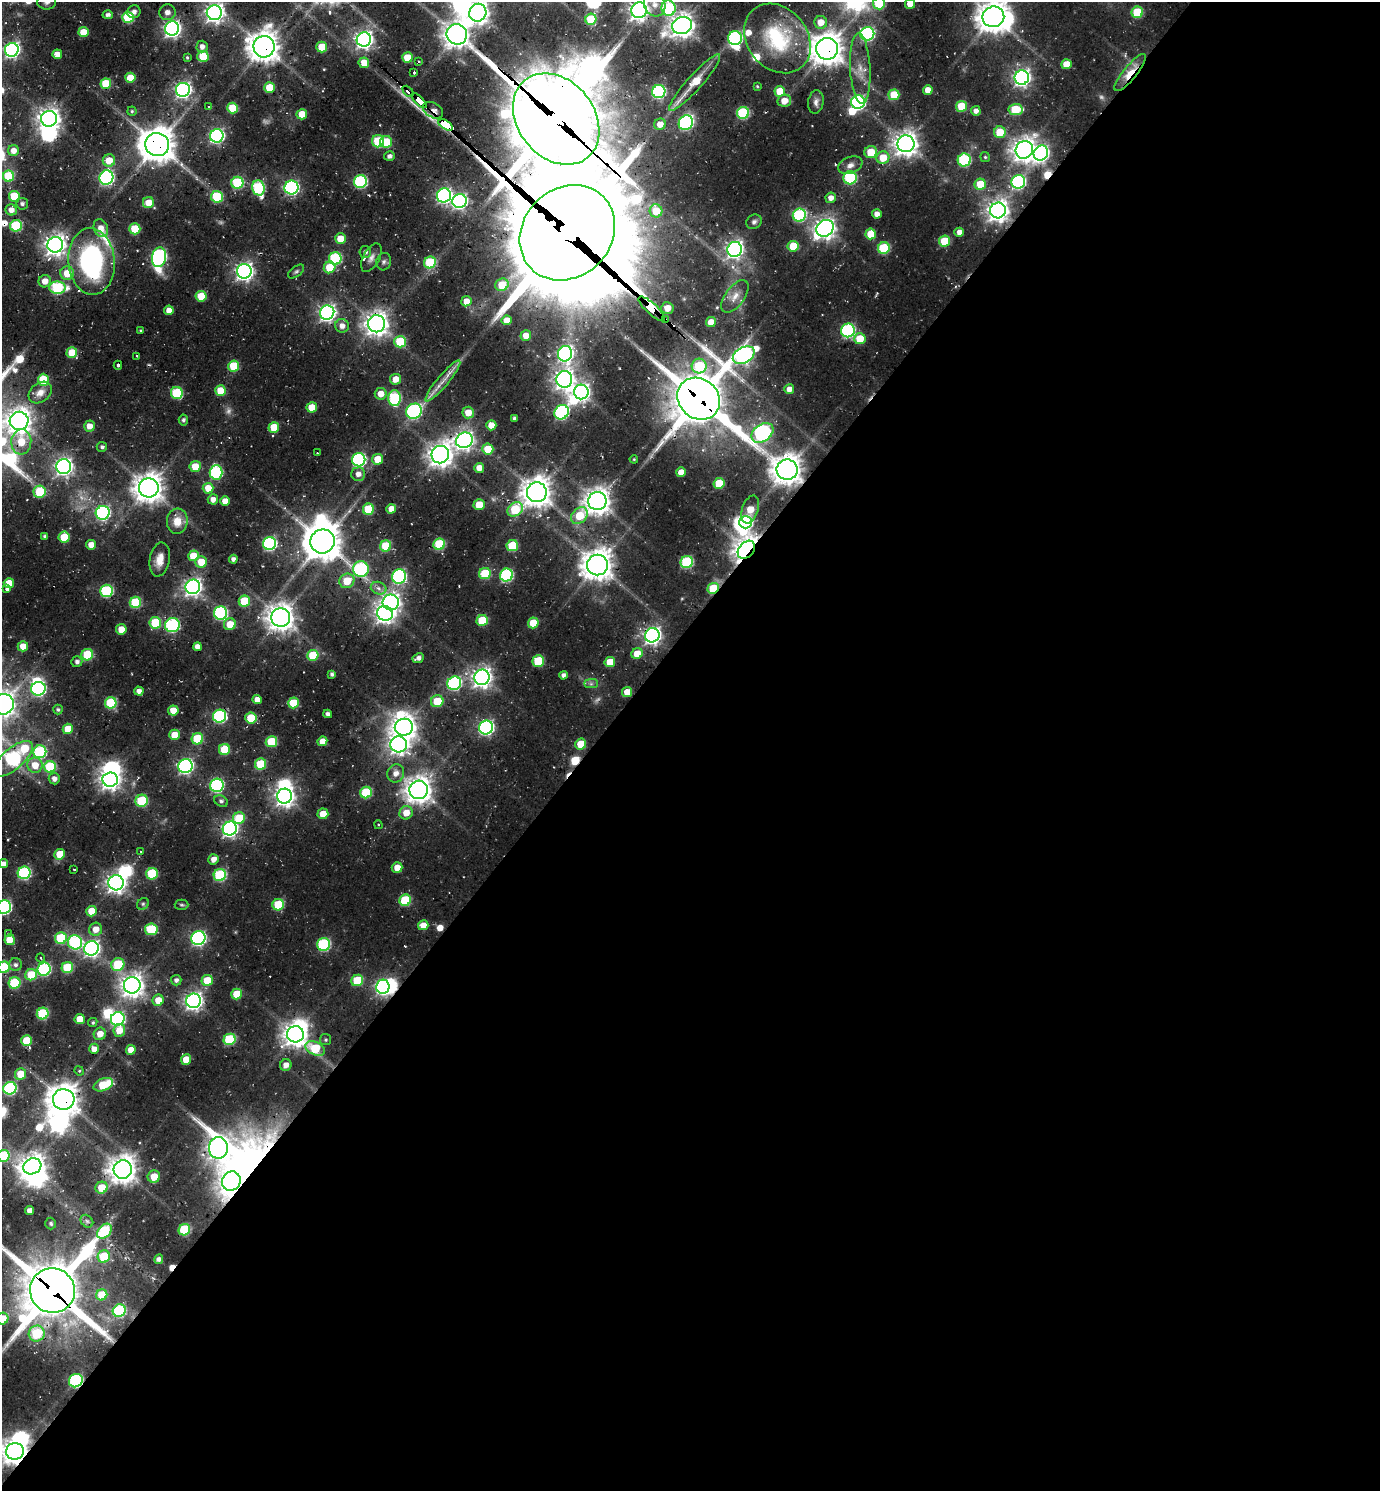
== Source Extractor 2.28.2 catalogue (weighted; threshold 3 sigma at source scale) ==
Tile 12 of 4 x 4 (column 4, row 3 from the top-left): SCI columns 4447-5824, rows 1584-3072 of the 6065 x 6050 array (HDU 1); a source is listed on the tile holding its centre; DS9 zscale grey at full resolution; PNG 1382 x 1493 px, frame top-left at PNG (2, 2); each listed source drawn as its Kron ellipse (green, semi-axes under 4 px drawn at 4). Shown black and unused: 57% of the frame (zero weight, under 2 of 3 exposures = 5% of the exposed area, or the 3 px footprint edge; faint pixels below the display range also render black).
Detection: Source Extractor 2.28.2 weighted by HDU 2 'WHT'; one run over the whole footprint, this tile lists its part. Background 0.0779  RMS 0.01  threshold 0.046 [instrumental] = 3 sigma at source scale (4.5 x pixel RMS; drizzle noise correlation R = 1.50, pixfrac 1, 0.05/0.05 arcsec/px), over >= 5 px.
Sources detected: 438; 6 too faint to see at this stretch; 24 inside a brighter object's white glare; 9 cosmic-ray / hot-pixel residue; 2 long thin detections or spike segments (spike, bleed or trail) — neither listed nor drawn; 4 inside a brighter listed object's ellipse — not listed separately; the other 393 listed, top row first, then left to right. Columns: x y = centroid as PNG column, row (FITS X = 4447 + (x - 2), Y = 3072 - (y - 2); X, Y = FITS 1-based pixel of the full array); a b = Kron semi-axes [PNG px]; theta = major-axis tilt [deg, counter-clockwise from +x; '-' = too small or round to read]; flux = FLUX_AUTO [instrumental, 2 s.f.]
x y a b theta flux
47 2 9 7 0 3.6
655 4 12 10 -63 11
879 4 6 6 - 51
910 4 5 5 - 13
668 8 7 7 - 110
639 10 8 7 - 590
134 12 7 6 - 4
167 12 8 8 - 5.8
1137 12 6 5 - 45
214 13 7 7 - 520
478 13 9 8 - 830
108 15 5 4 - 3
128 17 5 5 - 60
993 17 11 10 - 1600
591 19 5 5 - 39
821 22 6 6 - 14
682 25 10 8 20 860
172 28 7 7 - 370
83 32 5 5 - 18
457 34 10 10 - 1000
867 34 7 7 - 180
735 38 7 7 - 140
777 38 37 30 -51 91
364 39 7 7 - 460
202 47 6 5 - 5.4
264 47 11 10 - 1400
322 47 5 5 - 25
827 49 11 11 - 1600
12 50 7 6 - 280
57 54 5 4 - 9.5
203 56 5 5 - 30
187 57 4 3 - 1.3
407 57 5 5 - 18
419 61 4 3 - 1.1
364 63 5 5 - 14
1066 64 5 5 - 18
860 68 35 10 -87 20
414 73 3 3 - 1.8
1130 73 23 6 51 23
1022 77 7 7 - 380
130 78 5 5 - 22
695 83 37 7 48 31
106 84 5 5 - 37
757 86 4 3 - 0.99
269 88 5 5 - 26
183 90 7 7 - 330
928 90 5 5 - 11
408 91 6 3 -45 90
659 91 6 6 - 150
780 91 5 5 - 25
894 95 5 5 - 32
419 101 10 4 -45 610
784 101 7 6 - 11
816 102 12 7 81 5
858 102 7 7 - 200
961 106 5 5 - 32
208 107 2 2 - 0.95
233 108 5 5 - 30
433 110 11 7 -31 6.8
1016 110 7 5 5 45
132 111 4 4 - 1.5
976 111 5 5 - 5.4
743 113 6 6 - 85
302 114 5 5 - 19
49 119 8 8 - 740
556 119 50 38 -51 13000
686 123 8 7 - 150
660 124 6 5 - 9.2
446 125 8 4 -33 1100
1000 132 6 6 - 23
217 136 7 6 - 210
378 141 6 6 - 44
386 142 6 6 - 29
906 144 8 8 - 930
157 145 12 11 - 2000
1024 150 9 8 - 880
13 151 5 5 - 7.6
871 152 6 6 - 24
1041 153 8 7 - 280
389 156 5 5 - 3.6
985 157 5 5 - 1.4
883 158 6 6 - 21
109 160 6 6 - 16
964 160 6 6 - 84
850 165 13 8 21 6.4
9 176 5 5 - 49
106 178 7 7 - 220
850 178 6 6 - 88
360 182 6 6 - 120
1018 182 7 6 - 150
237 183 6 6 - 70
980 184 5 5 - 26
259 188 7 6 - 96
291 188 7 7 - 200
444 195 7 7 - 230
14 196 5 5 - 32
217 197 6 6 - 51
831 198 5 5 - 6.8
459 201 7 7 - 270
148 203 6 5 - 15
22 204 6 5 - 3.1
11 210 6 5 - 6.9
998 210 8 7 - 740
656 211 6 6 - 23
877 214 5 4 - 7.1
799 215 7 6 - 100
754 222 8 7 - 3.4
16 226 6 6 - 71
101 228 9 7 -69 8.3
825 228 9 7 38 680
135 229 5 5 - 35
959 232 5 4 - 5.2
567 233 51 44 45 23000
871 234 5 5 - 26
340 239 5 5 - 16
945 241 5 5 - 34
55 245 8 8 - 690
793 246 5 5 - 29
884 248 6 5 - 60
735 249 7 7 - 420
365 252 6 6 - 3.5
159 257 10 7 82 200
335 258 6 6 - 94
371 258 15 8 61 6.1
91 261 33 23 -84 180
384 262 9 7 73 3.2
430 262 6 5 - 54
330 267 6 5 - 24
244 271 7 7 - 460
296 271 9 5 36 2.2
67 273 7 7 - 20
45 281 6 6 - 9.9
502 285 7 6 - 22
57 288 8 6 -2 89
201 296 5 5 - 26
735 296 19 9 53 11
466 301 5 5 - 10
667 308 6 6 - 12
652 309 17 5 -42 1600
169 310 5 4 - 9.1
327 313 7 7 - 380
665 319 4 3 - 2.6
506 320 5 5 - 13
711 322 5 5 - 13
376 324 8 8 - 870
342 326 7 6 - 6.7
848 330 7 6 - 140
141 331 4 4 - 1.2
526 335 5 5 - 11
860 339 6 5 - 23
400 342 6 6 - 47
72 353 5 5 - 25
565 354 7 7 - 320
744 355 12 7 29 360
136 356 3 2 - 0.89
118 365 4 3 - 4.4
234 366 5 5 - 35
699 366 7 7 - 51
396 379 5 5 - 12
564 379 8 8 - 630
43 380 6 5 - 31
443 381 26 5 50 11
789 389 5 5 - 5.9
221 391 5 5 - 25
581 392 7 7 - 370
40 393 13 9 39 9.4
177 393 6 6 - 58
381 394 6 5 - 11
395 398 8 6 89 89
699 399 23 19 -41 4800
312 407 5 5 - 20
414 411 8 7 - 150
468 412 6 5 - 12
561 412 7 7 - 150
514 418 4 3 - 2.4
183 420 5 4 - 2.6
19 421 9 9 - 860
491 425 5 5 - 11
89 426 5 5 - 9.1
274 427 5 5 - 22
762 433 12 8 36 260
464 440 8 7 - 470
21 442 12 10 85 21
102 447 5 5 - 2.2
488 449 5 5 - 22
317 453 2 2 - 0.68
440 455 9 8 - 940
378 459 5 5 - 18
634 459 4 3 - 0.91
359 460 7 6 - 180
195 466 5 5 - 21
64 467 7 7 - 410
479 468 5 5 - 11
787 470 10 10 - 1400
216 472 7 6 - 110
681 472 5 5 - 11
358 474 7 6 - 6.3
719 483 5 5 - 29
149 488 10 9 - 1300
208 488 5 5 - 17
40 492 6 6 - 40
537 492 10 10 - 1400
213 499 5 5 - 6.7
225 501 5 5 - 9.1
597 501 9 9 - 1100
479 505 5 5 - 21
368 509 6 5 - 39
391 509 5 4 - 9.1
515 509 8 6 40 41
750 509 14 8 72 18
103 513 7 6 - 190
579 516 10 7 48 29
177 521 12 10 84 14
746 522 6 6 - 110
45 536 3 3 - 2.2
64 537 5 5 - 27
322 541 12 12 - 2400
270 543 6 6 - 160
439 544 6 5 - 60
91 545 5 5 - 11
386 546 5 5 - 40
512 546 6 5 - 40
746 550 10 7 48 850
193 556 5 5 - 21
160 559 17 10 79 11
233 559 4 4 - 3.9
201 562 6 5 - 19
687 562 6 6 - 87
597 565 10 10 - 1500
361 569 8 7 - 100
485 574 6 5 - 39
506 575 6 6 - 120
399 576 7 7 - 140
347 581 8 7 - 22
9 583 5 5 - 19
193 587 7 7 - 410
379 588 8 6 -21 4.3
713 588 6 5 - 37
7 589 3 3 - 21
107 591 6 6 - 100
244 601 5 5 - 37
135 602 6 5 - 56
391 602 8 8 - 440
221 613 6 6 - 140
385 613 8 7 - 530
281 617 9 9 - 1200
482 620 6 5 - 39
155 623 6 5 - 40
533 623 5 5 - 27
230 624 6 6 - 17
172 625 7 7 - 120
121 629 5 5 - 12
652 635 7 7 - 440
23 646 5 5 - 12
197 647 4 4 - 6.7
637 654 6 5 - 16
87 655 6 5 - 41
313 655 5 5 - 39
418 658 6 5 - 4.7
538 661 6 5 - 48
77 662 5 5 - 3.6
610 662 5 5 - 21
332 674 4 4 - 2.7
563 675 4 4 - 3.8
482 677 8 7 - 620
454 683 7 6 - 140
591 684 7 4 0 2.4
38 689 7 6 - 180
139 691 5 4 - 5
627 692 5 5 - 15
257 700 5 4 - 8.5
437 701 6 6 - 29
111 703 6 5 - 54
293 703 5 5 - 28
3 704 10 10 - 880
58 710 5 4 - 2
173 711 5 5 - 16
328 714 4 4 - 3.4
220 716 6 6 - 140
251 718 5 5 - 35
404 727 9 8 - 940
486 727 7 6 - 240
68 729 5 5 - 20
174 735 5 5 - 18
197 739 6 5 - 46
322 741 5 4 - 11
271 742 5 5 - 40
399 744 8 8 - 500
581 744 5 5 - 22
224 749 5 5 - 34
40 752 6 6 - 99
13 759 24 10 40 170
261 764 6 5 - 44
35 765 7 7 - 14
185 766 7 7 - 250
50 767 6 6 - 60
396 773 9 8 - 8.1
54 779 6 5 - 5.2
110 780 8 7 - 550
217 785 7 6 - 150
419 790 9 9 - 1100
366 792 6 5 - 53
285 796 7 7 - 570
142 801 6 6 - 51
221 801 7 5 -34 2.8
406 813 7 6 - 13
323 814 5 5 - 16
239 818 6 5 - 33
378 825 4 3 - 1.4
230 828 7 7 - 340
141 851 3 2 - 0.74
60 854 5 5 - 22
213 859 5 5 - 7.3
4 864 4 4 - 5.1
397 867 5 5 - 9.8
74 870 3 2 - 1.6
24 873 6 6 - 110
152 874 6 5 - 55
220 875 6 6 - 89
116 883 7 7 - 570
405 900 6 5 - 56
143 904 6 5 - 1.9
182 905 7 5 -1 1.7
278 905 6 5 - 41
4 907 7 6 - 170
91 911 5 5 - 18
423 925 5 5 - 11
96 929 7 6 - 11
151 929 6 6 - 45
8 933 3 2 - 1.5
61 938 6 6 - 51
198 938 7 7 - 210
10 940 5 5 - 17
75 942 7 7 - 110
324 944 6 6 - 98
91 948 7 7 - 350
41 958 4 3 - 0.85
118 964 7 6 - 43
15 965 6 6 - 3.5
4 967 6 5 - 57
67 968 5 5 - 45
44 969 7 6 - 120
31 975 6 5 - 29
176 980 5 5 - 3.4
207 980 6 5 - 21
357 980 6 5 - 43
15 983 6 5 - 54
132 985 8 8 - 820
383 987 7 6 - 260
237 994 5 5 - 26
158 1000 5 5 - 13
194 1001 7 7 - 440
43 1014 6 5 - 73
80 1019 5 5 - 15
118 1019 7 6 - 180
93 1022 5 4 - 1.5
119 1030 6 6 - 14
100 1034 6 6 - 10
295 1034 8 8 - 880
230 1039 6 5 - 61
326 1040 5 5 - 1.8
26 1041 5 5 - 29
315 1048 10 6 -26 41
94 1049 5 5 - 7.4
131 1050 5 4 - 14
186 1059 5 5 - 16
286 1065 6 5 - 7.3
79 1071 5 4 - 1.3
20 1074 6 5 - 21
103 1085 10 6 22 29
10 1088 6 6 - 120
64 1099 10 10 - 1500
218 1148 11 9 -90 680
3 1156 6 6 - 54
32 1166 9 8 - 890
123 1169 9 9 - 1200
154 1177 6 6 - 17
231 1181 10 9 - 570
102 1188 6 6 - 21
30 1211 4 4 - 6.7
87 1221 7 5 -45 2.4
51 1223 6 5 - 1.8
184 1230 6 5 - 61
104 1231 8 6 45 52
104 1256 6 6 - 35
159 1259 5 4 - 4.3
52 1291 22 22 - 6100
102 1295 6 5 - 28
119 1311 7 6 - 94
2 1319 6 6 - 22
37 1333 8 8 - 55
76 1381 7 6 - 120
15 1451 9 8 - 1200
Overlapping masked pixels (flux is a lower limit): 25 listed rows (the first 20) at x y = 639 10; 264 47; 827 49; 1130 73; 408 91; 419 101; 433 110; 556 119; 446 125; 157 145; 567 233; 652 309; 665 319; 376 324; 699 399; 464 440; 787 470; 746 550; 713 588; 64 1099
Isophote crosses this tile's border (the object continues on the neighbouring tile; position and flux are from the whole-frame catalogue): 18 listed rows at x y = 47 2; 655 4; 879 4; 910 4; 668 8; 639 10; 478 13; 993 17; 19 421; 3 704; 13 759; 4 864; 4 907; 4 967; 3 1156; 52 1291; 2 1319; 15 1451
Unlisted compact peaks at least as high as the median listed source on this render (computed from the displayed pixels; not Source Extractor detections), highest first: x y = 15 370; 19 357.